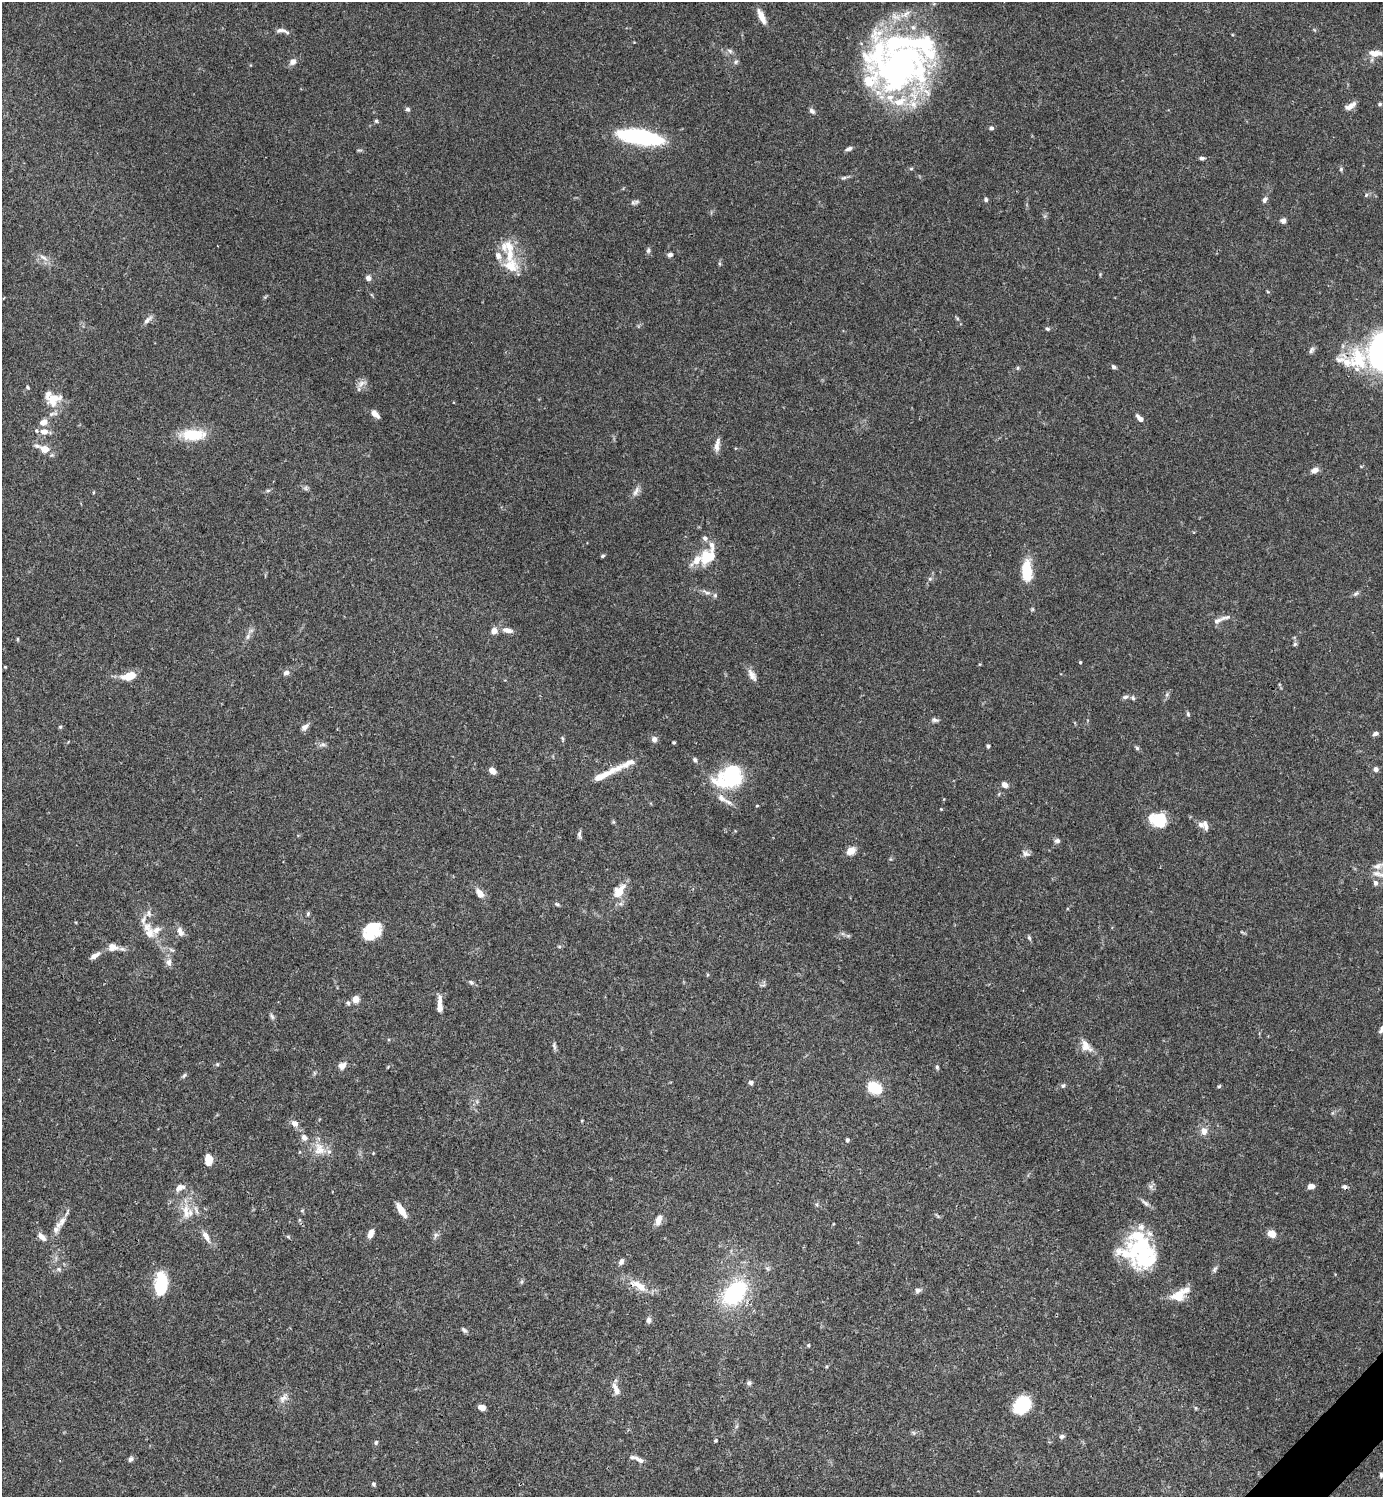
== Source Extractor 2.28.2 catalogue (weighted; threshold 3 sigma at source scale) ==
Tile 6 of 4 x 4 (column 2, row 2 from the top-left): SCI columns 1681-3061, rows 2990-4484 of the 5981 x 5981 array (HDU 1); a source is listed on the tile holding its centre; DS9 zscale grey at full resolution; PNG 1385 x 1499 px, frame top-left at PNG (2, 2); no overlay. Shown black and unused: <1% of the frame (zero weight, under 3 of 4 exposures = <1% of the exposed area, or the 3 px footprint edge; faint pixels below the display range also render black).
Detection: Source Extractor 2.28.2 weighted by HDU 2 'WHT'; one run over the whole footprint, this tile lists its part. Background 0.0657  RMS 0.0032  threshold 0.0143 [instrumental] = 3 sigma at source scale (4.5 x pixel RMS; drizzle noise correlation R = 1.50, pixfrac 1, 0.05/0.05 arcsec/px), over >= 5 px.
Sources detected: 217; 10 inside a brighter object's white glare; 1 cosmic-ray / hot-pixel residue — not listed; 30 inside a brighter listed object's ellipse — not listed separately; the other 176 listed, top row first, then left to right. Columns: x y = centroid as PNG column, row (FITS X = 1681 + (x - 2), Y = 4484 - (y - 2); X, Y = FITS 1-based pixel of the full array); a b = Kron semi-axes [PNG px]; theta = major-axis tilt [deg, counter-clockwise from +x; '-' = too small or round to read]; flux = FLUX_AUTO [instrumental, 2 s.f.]
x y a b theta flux
761 17 19 6 -65 3.2
895 17 15 8 -14 2.7
281 30 17 6 -3 1.5
730 51 9 4 -36 0.77
1375 53 17 8 -3 3.1
293 62 10 8 45 1.5
736 62 7 5 47 0.6
900 64 88 30 -20 61
900 102 23 12 17 8
1380 104 5 4 - 0.45
1350 106 15 6 30 2
407 109 5 5 - 0.66
812 111 8 5 -43 0.95
376 121 5 5 - 0.45
991 128 6 5 - 0.68
640 137 33 10 -10 58
849 149 8 5 22 0.94
1202 158 6 4 6 0.73
911 169 5 3 - 0.37
1341 169 5 4 - 0.41
844 178 8 4 9 0.65
1366 195 6 4 46 0.47
986 199 5 5 - 0.6
1264 200 8 5 69 0.97
633 202 8 7 - 0.83
1283 221 6 6 - 1.3
509 246 19 12 -66 5
648 250 7 5 87 0.69
670 255 6 5 - 0.99
43 257 13 6 -30 1.7
510 266 20 16 -16 6.9
368 278 6 5 - 1.6
148 320 14 6 42 1.3
1048 329 6 4 -16 0.54
1354 360 121 45 18 58
1114 367 7 5 -33 0.71
1017 368 6 4 89 0.37
361 383 15 7 24 1.8
28 387 5 4 - 0.36
54 398 21 8 5 3.8
375 414 10 6 -44 2
1140 418 10 5 -46 1.6
43 422 9 7 21 2.2
44 431 12 8 -3 2.5
191 434 30 14 -1 9.7
717 445 18 6 78 2
45 449 8 6 -15 4.4
1315 470 8 6 20 2
306 488 7 4 -90 0.55
268 490 6 4 19 0.48
636 491 16 6 61 1.5
94 492 5 3 - 0.26
602 556 5 4 - 0.49
706 557 21 14 83 6.8
1027 571 24 10 -88 9.6
930 579 6 5 - 0.57
707 592 12 5 -22 1.2
1356 593 8 5 40 0.7
1032 609 6 4 -72 0.39
1217 621 15 6 25 1.6
507 630 14 7 -13 1.9
494 631 7 7 - 2.2
248 636 10 5 64 1.1
17 639 5 3 - 0.29
1295 644 6 5 - 0.56
1080 662 4 3 - 0.32
5 667 4 4 - 0.26
286 673 7 6 - 1.3
752 675 17 8 -59 2
129 676 16 8 12 5.4
1125 697 9 5 11 0.82
1188 714 7 4 -81 0.5
935 720 9 6 -22 0.84
60 727 5 4 - 0.43
305 727 9 6 34 1.4
1375 734 6 4 19 1
562 738 7 3 -71 0.43
654 739 8 7 - 1.3
674 742 5 3 - 0.34
322 744 10 5 4 0.9
988 746 4 3 - 0.78
1137 748 6 5 - 0.54
695 760 7 5 -62 0.73
1375 769 6 5 - 1.1
492 771 6 5 - 2.7
602 776 41 8 25 5.5
730 778 37 21 14 22
1005 785 6 5 - 2.1
728 802 13 5 -32 1.5
757 806 4 3 - 0.27
941 809 4 3 - 0.23
1160 820 17 15 39 8.4
1205 825 13 6 -75 1.5
579 834 9 5 80 0.8
1057 841 8 6 13 0.83
851 851 10 7 35 3.1
1026 854 11 7 -17 1.2
1378 866 14 8 21 1.7
1379 874 26 7 -12 3.1
1375 883 7 5 -73 0.94
619 891 18 11 55 5.4
480 893 12 7 -57 2.7
557 904 7 5 -22 0.51
149 913 10 7 -81 1.3
308 914 6 5 - 0.47
372 930 19 15 46 11
180 931 13 7 -66 1.9
149 933 15 13 -73 3.4
848 936 7 4 0 0.54
1029 938 7 5 -67 0.53
113 947 13 10 -3 2.8
559 947 5 4 - 0.41
95 956 15 6 32 1.9
169 962 10 8 -87 1.5
471 982 9 5 -37 0.7
355 999 5 4 - 5.3
348 1003 7 5 -87 0.61
440 1005 21 6 -90 2.8
272 1016 10 5 -65 0.77
554 1046 11 4 -79 0.79
1086 1046 18 11 -53 3.1
217 1064 6 5 - 0.44
342 1066 9 8 - 1.9
937 1067 6 4 -80 0.56
184 1076 8 5 49 0.6
751 1082 5 5 - 0.89
1063 1086 6 5 - 0.54
1219 1086 5 4 - 0.4
874 1088 16 11 -29 8.5
294 1123 8 7 - 1.9
1204 1131 10 8 -79 2.1
304 1138 9 8 - 1.5
847 1140 5 4 - 0.53
319 1149 18 15 -55 5
209 1160 9 6 -89 6
1151 1186 7 4 18 0.74
1311 1186 7 5 14 1.7
180 1188 14 8 27 1.9
1145 1203 13 5 -42 1.1
302 1210 5 3 - 0.3
401 1210 17 6 -58 3.6
186 1212 24 11 -84 5.3
659 1220 14 7 72 2.3
62 1221 13 8 66 2.2
370 1234 10 6 67 2.2
1272 1234 7 6 - 4.5
436 1235 8 5 73 0.87
206 1236 17 7 -59 2.4
41 1237 13 7 -43 1.9
1141 1250 52 25 -2 25
621 1262 9 6 59 1.1
59 1269 7 5 -22 0.68
1215 1269 10 5 63 0.8
521 1282 6 4 70 0.46
639 1285 27 10 -30 5.3
159 1287 22 10 -74 10
918 1290 8 6 28 1
735 1293 25 16 46 32
1178 1296 17 13 21 5.1
649 1320 8 6 -80 1
464 1330 8 5 -44 0.73
808 1345 5 4 - 0.39
749 1383 7 6 - 0.71
616 1389 17 7 -68 2.4
283 1398 13 7 51 1.8
1022 1405 17 14 44 15
482 1407 6 5 - 2.4
1195 1408 6 4 -89 0.36
914 1433 6 4 -70 0.45
1062 1436 7 6 - 0.71
715 1441 5 4 - 0.37
376 1442 6 5 - 0.59
130 1459 8 6 65 0.81
639 1460 16 6 -33 1.6
1381 1475 5 4 - 0.66
374 1484 6 5 - 0.55
Overlapping masked pixels (flux is a lower limit): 2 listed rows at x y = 1354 360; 639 1285
Isophote crosses this tile's border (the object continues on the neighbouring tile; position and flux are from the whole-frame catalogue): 3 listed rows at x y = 1354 360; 1379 874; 1381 1475